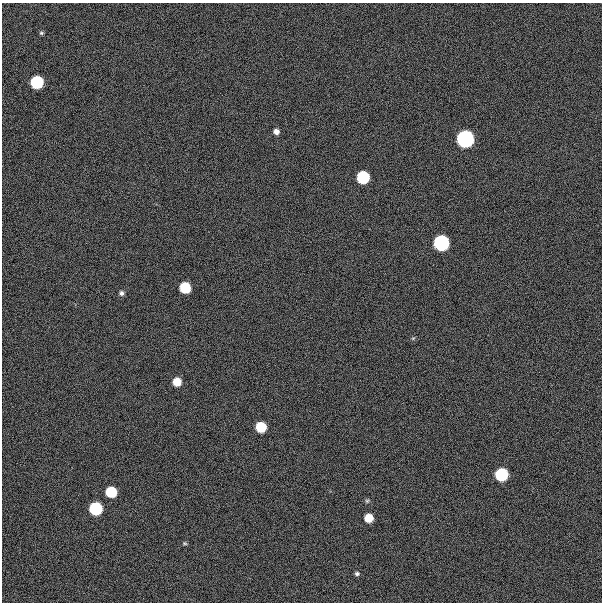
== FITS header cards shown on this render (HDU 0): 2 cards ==
NAXIS1  =                  600
NAXIS2  =                  600

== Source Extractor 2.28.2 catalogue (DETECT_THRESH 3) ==
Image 600 x 600 px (HDU 0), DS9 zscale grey, 1 PNG px = 1 image px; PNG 604 x 604 px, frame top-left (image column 1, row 600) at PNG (2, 3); no overlay
Background 300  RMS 19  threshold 57.9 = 3 sigma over >= 5 px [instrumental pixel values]
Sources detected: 18; all 18 listed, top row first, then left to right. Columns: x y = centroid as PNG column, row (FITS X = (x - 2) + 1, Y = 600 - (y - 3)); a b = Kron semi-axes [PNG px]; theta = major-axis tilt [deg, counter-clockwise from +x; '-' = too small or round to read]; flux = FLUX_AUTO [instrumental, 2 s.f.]
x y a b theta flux
41 33 5 4 - 2.0e+03
37 82 7 7 - 2.1e+05
276 131 6 6 - 6.4e+03
465 139 7 7 - 1.1e+06
363 177 7 7 - 2.1e+05
441 243 7 7 - 6.2e+05
185 287 7 7 - 8.8e+04
121 293 7 6 - 3.5e+03
413 338 6 4 18 1.5e+03
177 382 6 6 - 2.9e+04
261 427 7 7 - 7.4e+04
501 475 7 7 - 2.1e+05
111 492 7 7 - 9.7e+04
367 501 6 5 - 2.0e+03
96 508 7 7 - 2.2e+05
369 518 6 6 - 3.1e+04
185 543 6 5 - 1.8e+03
357 574 6 5 - 2.8e+03